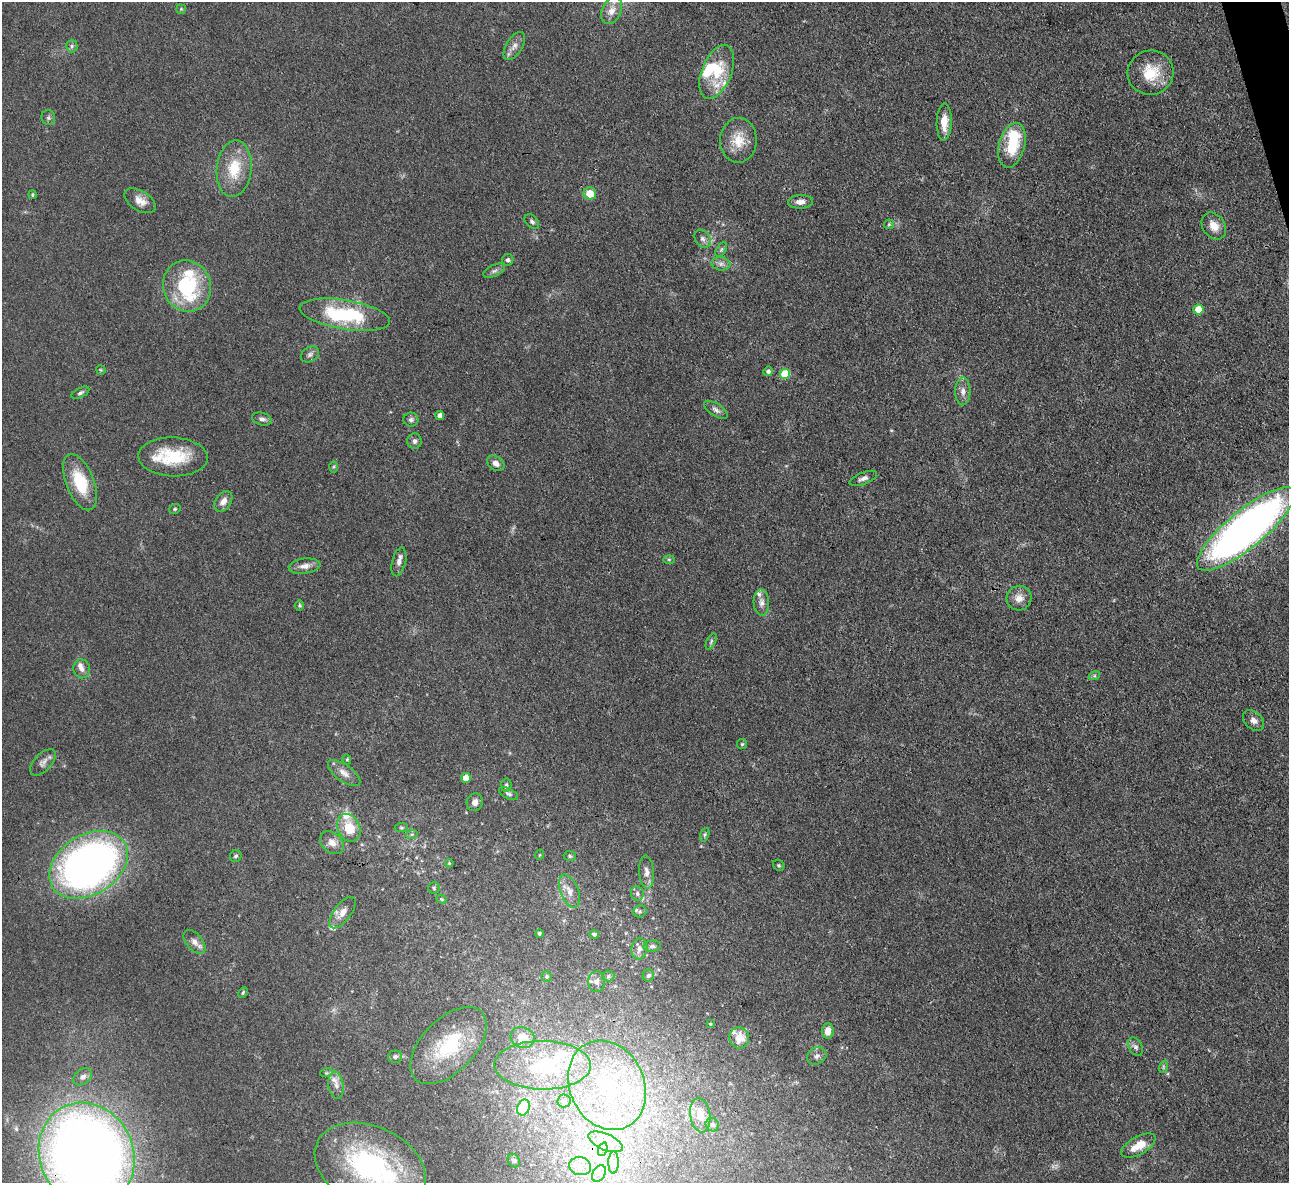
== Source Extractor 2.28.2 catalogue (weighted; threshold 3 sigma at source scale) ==
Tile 10 of 4 x 4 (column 2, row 3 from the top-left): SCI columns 1288-2574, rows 1447-2627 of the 5147 x 5132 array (HDU 1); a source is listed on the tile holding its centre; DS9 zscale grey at full resolution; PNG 1291 x 1185 px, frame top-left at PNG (2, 2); each listed source drawn as its Kron ellipse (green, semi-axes under 4 px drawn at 4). Shown black and unused: <1% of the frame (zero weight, under 3 of 4 exposures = <1% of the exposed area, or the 3 px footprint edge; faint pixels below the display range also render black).
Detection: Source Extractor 2.28.2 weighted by HDU 2 'WHT'; one run over the whole footprint, this tile lists its part. Background 0.0862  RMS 0.0069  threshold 0.0309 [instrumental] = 3 sigma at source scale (4.5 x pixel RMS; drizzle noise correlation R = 1.50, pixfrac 1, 0.05/0.05 arcsec/px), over >= 5 px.
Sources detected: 143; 1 too faint to see at this stretch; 2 inside a brighter object's white glare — neither listed nor drawn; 22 inside a brighter listed object's ellipse — not listed separately; the other 118 listed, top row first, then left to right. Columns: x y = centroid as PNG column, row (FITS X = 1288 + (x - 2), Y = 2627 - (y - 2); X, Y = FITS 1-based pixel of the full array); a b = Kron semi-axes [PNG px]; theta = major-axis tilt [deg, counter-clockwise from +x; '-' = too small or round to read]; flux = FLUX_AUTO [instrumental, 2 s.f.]
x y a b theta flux
181 9 5 5 - 0.73
612 11 14 9 65 7.3
72 46 6 6 - 1.4
514 46 15 8 57 4.6
717 72 28 15 68 23
1151 73 23 22 - 22
48 118 7 6 - 1.7
944 122 19 7 88 9.9
738 140 22 18 87 15
1012 145 23 13 74 27
234 169 28 17 84 23
590 193 6 6 - 11
32 195 4 4 - 0.88
140 201 17 10 -32 7.1
800 202 12 7 3 4.7
532 222 8 5 -43 1.8
889 224 5 5 - 0.93
1214 226 14 11 -55 7.9
703 239 10 7 -57 2.6
721 250 8 4 59 1.4
508 260 6 5 - 1.6
721 264 9 6 -6 2.9
494 271 12 5 25 2.3
187 286 26 23 -67 58
1198 310 5 5 - 16
345 315 46 14 -9 56
310 354 10 7 32 2.3
101 370 5 3 - 0.67
768 371 5 4 - 1.8
785 374 5 5 - 24
963 391 14 7 89 4.3
80 393 10 4 27 1.7
716 410 13 6 -33 3.1
440 416 4 4 - 5.5
262 419 10 6 -15 2.6
411 420 7 7 - 2
414 441 7 7 - 2.4
173 457 35 19 -2 33
496 463 9 6 -35 3.6
334 467 6 4 88 0.96
863 478 14 6 21 3.2
80 482 30 14 -69 28
223 501 11 7 56 5.2
175 509 6 4 21 1
1246 529 61 18 39 470
669 560 5 4 - 0.88
399 562 15 7 76 3.6
305 566 16 7 7 5.4
1019 598 12 12 - 6.5
761 602 13 8 -88 4.1
299 606 5 4 - 0.95
711 642 8 4 64 1.3
82 669 9 8 - 3.4
1094 676 6 4 18 1.1
1254 720 12 8 -43 4
742 744 5 5 - 0.94
347 759 5 4 - 0.85
43 762 16 8 47 3.9
344 773 19 8 -36 5.7
466 778 5 5 - 9.3
506 785 6 5 - 1.5
508 794 10 5 -27 1.7
475 802 9 8 - 3.9
349 828 14 11 -65 16
401 828 7 4 5 1.1
412 834 6 3 18 0.95
705 835 7 4 71 1.1
332 843 13 10 -41 5.8
539 855 5 3 - 0.6
236 856 6 5 - 1.3
570 856 6 5 - 1.1
449 863 4 3 - 0.77
88 865 42 29 32 370
779 865 6 5 - 0.98
646 872 17 7 -86 4.6
434 888 6 5 - 1.2
569 891 17 9 -69 6.6
637 894 7 6 - 2.3
442 899 5 4 - 0.82
640 911 6 6 - 1.4
342 913 19 8 53 6.1
539 933 4 4 - 1.3
594 934 4 4 - 1.6
194 942 14 8 -50 4.6
652 946 9 5 7 2
639 949 11 8 80 4.1
608 976 6 5 - 1.2
648 976 6 5 - 1.7
547 977 5 5 - 1.3
597 982 10 8 89 3.4
243 993 6 4 64 0.97
710 1024 4 4 - 0.72
828 1031 8 5 86 6.2
523 1037 12 10 -24 14
739 1038 10 10 - 11
448 1046 47 26 46 51
1136 1047 10 6 -61 2.4
817 1056 10 8 27 3.1
395 1057 7 6 - 2.1
543 1065 48 24 -1 74
1163 1067 6 4 72 1.1
326 1073 6 4 17 0.94
83 1077 10 7 39 3.4
336 1085 13 7 -83 3.9
607 1085 46 37 -64 95
564 1101 6 6 - 1.9
523 1108 8 6 67 49
700 1115 17 10 -81 8.6
712 1125 7 6 - 2
605 1142 18 8 -23 9.5
1138 1146 19 9 30 11
603 1149 7 4 71 2.1
87 1155 53 46 -65 940
514 1161 7 6 - 1.2
614 1162 11 5 89 3.5
370 1166 58 40 -24 140
580 1166 11 9 -14 5.7
599 1174 9 6 62 3.6
Overlapping masked pixels (flux is a lower limit): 2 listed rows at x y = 1246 529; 87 1155
Isophote crosses this tile's border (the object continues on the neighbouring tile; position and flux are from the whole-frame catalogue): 2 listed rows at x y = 87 1155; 370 1166